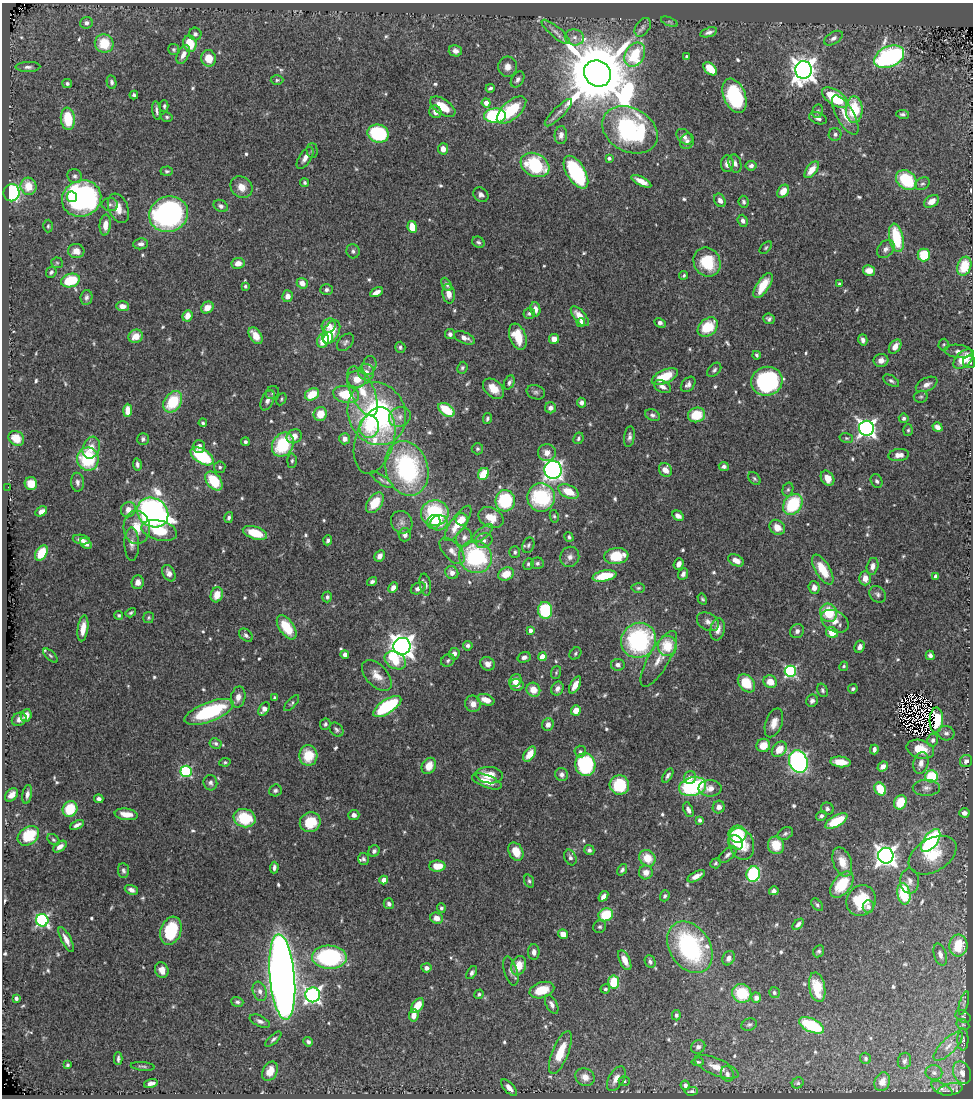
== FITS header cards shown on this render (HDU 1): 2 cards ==
NAXIS1  =                  971
NAXIS2  =                 1096

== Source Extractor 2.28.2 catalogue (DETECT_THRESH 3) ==
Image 971 x 1096 px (HDU 1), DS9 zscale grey, 1 PNG px = 1 image px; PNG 975 x 1100 px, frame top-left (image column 1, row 1096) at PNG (2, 3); each listed source drawn as its Kron ellipse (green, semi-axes under 4 px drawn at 4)
Background 0.606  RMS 0.025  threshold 0.0747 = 3 sigma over >= 5 px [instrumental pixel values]
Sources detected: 671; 5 with non-positive FLUX_AUTO (blend fragments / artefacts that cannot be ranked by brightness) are neither listed nor drawn; of the other 666, the 500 brightest by FLUX_AUTO listed and drawn (166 fainter detections omitted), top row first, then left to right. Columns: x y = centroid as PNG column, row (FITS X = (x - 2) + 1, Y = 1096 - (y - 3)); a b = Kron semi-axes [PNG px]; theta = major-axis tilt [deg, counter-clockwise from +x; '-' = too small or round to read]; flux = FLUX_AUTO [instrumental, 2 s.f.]
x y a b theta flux
669 22 9 4 -22 3.3
86 23 6 5 - 6.2
643 27 10 7 55 6.7
556 32 18 5 -40 10
709 32 8 4 18 6.2
195 34 6 6 - 5.4
574 37 10 8 -11 9.8
833 38 10 6 30 7.2
104 43 9 9 - 49
190 44 8 6 -74 44
174 49 5 5 - 3.1
455 51 7 5 -12 7.9
183 55 10 5 65 11
635 55 13 9 60 95
687 57 4 4 - 7.8
889 57 16 10 25 400
209 58 8 7 - 28
28 67 12 5 1 6.6
508 67 10 9 - 11
710 69 8 5 -44 42
803 70 9 8 - 1800
597 73 14 12 -34 24000
518 79 9 6 56 5.3
277 80 6 4 1 2.9
112 82 7 5 -79 4.6
67 83 5 4 - 3.5
490 88 4 3 - 3.5
134 95 4 3 - 3.8
735 96 18 11 -68 150
835 98 15 7 -33 84
486 103 4 4 - 14
164 106 5 3 - 3.3
443 107 14 7 -35 36
511 110 18 9 41 80
854 110 13 8 -90 73
157 111 9 3 -81 4.9
818 111 7 5 78 3.1
435 112 6 6 - 12
558 113 18 5 45 10
902 114 7 4 -9 4
845 115 22 8 -60 25
495 116 11 7 1 160
167 117 6 4 -15 3.3
818 118 9 5 -22 6.1
68 119 11 7 -83 64
630 130 29 21 -29 340
378 134 11 9 -17 140
835 134 6 6 - 5
561 135 9 6 87 9.2
684 137 9 6 -43 7.8
687 141 8 6 62 6.2
443 149 5 5 - 13
312 151 7 5 -89 3.8
305 158 12 6 57 10
609 158 4 4 - 4.5
735 163 9 6 -72 7.3
727 164 8 6 87 9.8
535 165 15 11 -29 120
751 166 5 5 - 5.9
812 170 10 5 53 24
167 171 6 4 4 3
576 172 18 9 -58 180
75 176 7 6 - 5
906 180 11 8 -39 93
641 181 11 4 -28 17
304 183 4 4 - 3.3
922 184 8 6 27 4.3
28 186 8 8 - 30
241 187 12 10 -41 18
783 191 7 5 53 20
12 193 8 8 - 240
481 195 8 6 -40 6.5
72 197 5 5 - 62
82 198 20 18 22 470
720 200 7 5 -63 9.6
931 201 8 5 32 18
744 202 6 5 - 3.5
110 205 8 6 -11 4.7
221 206 7 5 -29 6.3
118 208 15 9 -68 21
169 214 20 17 20 380
743 221 6 5 - 6
105 225 10 5 84 18
48 226 6 4 89 2.8
412 227 6 4 -81 33
896 238 14 7 -78 88
478 242 6 5 - 4.2
141 244 7 5 6 7
766 248 7 4 46 2.8
886 249 10 7 48 8.4
76 251 8 7 - 15
353 251 7 6 - 5.3
924 255 6 6 - 54
707 262 15 13 -60 74
57 263 6 5 - 2.9
238 263 7 5 9 14
964 266 10 7 72 58
869 270 6 5 - 16
51 272 6 5 - 4.7
684 275 4 4 - 2.9
70 280 10 6 16 75
302 283 6 5 - 14
447 284 7 4 -62 4.7
839 284 4 3 - 3.3
763 285 14 6 57 31
245 286 4 3 - 3
326 290 6 5 - 4.8
376 292 7 4 26 10
449 294 10 6 -82 13
287 296 6 5 - 11
86 297 7 6 - 5.3
122 306 6 5 - 11
207 308 6 5 - 20
535 309 7 5 -78 9.1
529 313 6 5 - 4.9
187 316 6 5 - 18
580 316 12 5 -49 23
769 319 6 5 - 4.4
581 323 4 4 - 15
660 323 6 4 -27 5.7
329 326 7 6 - 15
708 327 11 8 39 57
331 332 12 7 61 40
450 334 5 5 - 5.6
136 336 7 6 - 21
256 336 9 5 -56 23
518 337 14 8 -69 44
328 338 6 5 - 11
464 338 11 5 -23 11
554 339 5 5 - 17
323 340 7 6 - 34
863 340 5 4 - 6.4
345 342 10 6 47 5.4
944 344 6 5 - 2.7
400 347 5 5 - 3.5
895 347 8 5 55 14
958 351 14 6 -6 8.9
757 355 4 3 - 3.3
964 359 12 7 42 42
881 360 7 6 - 9.9
969 362 6 6 - 5.9
369 365 9 7 75 6.8
462 368 6 5 - 3.3
714 370 8 5 46 4.3
366 372 8 8 - 11
665 377 14 6 24 50
357 379 9 8 - 25
767 381 16 14 17 250
891 381 9 5 -31 4.1
509 382 7 5 65 5.1
688 384 9 6 49 6.8
927 384 11 6 26 9.2
663 387 9 6 -26 8.6
493 389 12 8 -43 24
362 391 26 12 -66 42
536 392 9 7 -18 5
272 393 7 6 - 3.7
312 394 7 5 33 43
346 395 13 8 -11 60
921 397 7 6 - 3.3
281 399 6 4 64 2.8
267 400 11 6 65 9.5
173 402 11 8 55 76
581 403 5 4 - 7.5
550 408 5 5 - 7.1
128 410 6 4 89 23
446 410 9 5 -34 61
320 414 7 6 - 30
377 414 32 28 -63 340
652 415 7 5 -26 5
697 415 9 7 14 49
400 417 11 9 27 11
904 418 5 5 - 3.9
487 419 5 3 - 3.6
203 423 4 3 - 3.1
369 427 11 10 - 42
938 427 5 4 - 9.8
866 428 7 7 - 740
908 430 6 5 - 3.1
294 436 8 7 - 15
629 437 10 5 82 5.6
16 438 8 7 - 27
578 438 6 5 - 4
846 438 7 5 -15 2.9
143 439 6 5 - 4.6
345 439 5 5 - 9.7
375 440 34 19 74 45
245 442 4 4 - 4
283 445 13 10 57 100
199 447 6 6 - 11
91 448 11 8 71 19
477 449 6 5 - 3.2
547 453 9 8 - 13
899 455 10 6 6 13
202 456 13 7 -33 110
88 459 11 10 - 110
292 461 7 5 88 3.6
137 464 6 4 -82 5
724 466 5 4 - 5.8
220 467 5 5 - 3.9
407 468 28 21 -72 240
553 470 9 8 - 590
665 470 7 6 - 15
483 474 6 5 - 46
827 478 8 6 -57 18
754 479 7 5 -50 3.5
381 480 13 4 -36 4.7
214 481 11 7 -51 66
877 481 7 5 -61 4.4
77 482 9 6 -87 6.9
31 483 6 6 - 25
8 487 2 2 - 25
788 489 7 5 73 3.3
568 491 11 6 -26 38
541 497 14 14 - 150
505 501 11 10 - 120
375 503 12 7 54 40
793 504 11 8 54 100
128 510 8 7 - 14
41 511 6 4 30 9.3
153 512 16 14 -37 930
435 513 14 13 - 130
554 516 6 4 -79 2.8
678 516 6 4 -31 11
229 518 6 4 75 4.6
491 518 13 9 -26 31
462 519 6 6 - 18
402 522 11 10 - 10
434 522 7 6 - 11
439 523 8 8 - 29
458 523 21 7 56 37
137 527 17 13 -87 35
777 527 8 7 - 18
159 530 18 10 -14 47
255 533 12 6 -18 41
482 533 13 5 40 7.2
405 535 6 6 - 8.4
464 537 9 8 - 9
569 537 5 4 - 3.6
81 540 9 4 -9 7.3
328 540 5 4 - 4.4
484 541 9 7 22 7.4
86 543 6 4 -38 9.1
132 544 17 7 -89 10
528 545 8 5 71 4.3
452 551 16 8 -47 15
515 552 6 5 - 4.6
41 553 8 5 59 43
380 556 6 4 61 11
616 556 12 8 7 58
475 557 17 16 - 190
570 557 10 9 - 9.8
736 560 8 5 -27 14
537 563 6 6 - 3.9
528 564 6 5 - 3.5
679 564 6 5 - 9.9
872 566 8 6 76 9.1
823 569 17 7 -59 45
169 573 9 6 -62 11
452 573 7 6 - 12
506 574 8 6 25 29
683 574 6 4 67 6.6
604 576 12 5 11 55
936 577 4 3 - 10
865 578 7 6 - 16
138 582 7 6 - 12
372 582 5 4 - 4.4
425 585 11 5 -80 7.3
814 587 6 5 - 10
393 588 5 4 - 9.7
418 588 8 5 28 8.2
638 588 7 4 2 3.3
878 594 9 7 -43 5.8
217 595 8 6 72 23
327 597 5 5 - 4
702 599 6 4 -59 2.7
545 610 8 7 - 110
131 613 6 3 32 2.9
829 613 9 8 - 60
119 615 4 4 - 3.3
149 617 5 5 - 2.7
835 621 15 10 -29 22
708 622 12 8 -29 10
287 627 14 7 -56 49
83 628 13 5 82 18
718 629 11 7 79 15
530 630 4 3 - 8
797 631 7 6 - 6.5
832 632 6 5 - 27
246 635 8 5 -45 5.4
639 640 18 17 - 240
402 646 8 8 - 1700
468 646 5 4 - 4.9
667 646 10 9 - 51
860 647 6 5 - 6.6
575 653 7 5 49 3.3
345 654 4 4 - 7.3
454 654 6 5 - 9
50 655 9 4 -45 3.5
930 655 5 4 - 5.2
524 657 7 5 18 7.7
542 657 4 4 - 34
659 659 31 10 60 27
395 660 11 8 -29 44
448 660 7 6 - 4.1
488 664 7 6 - 9.5
618 665 6 6 - 6.5
844 666 5 4 - 2.9
790 671 6 5 - 250
556 672 6 5 - 2.8
377 675 18 10 -47 21
515 681 7 5 52 13
770 682 7 6 - 22
746 683 10 7 -49 54
517 685 7 6 - 8.6
575 685 9 5 61 14
557 689 7 6 - 7.9
853 689 5 4 - 3.6
533 690 7 6 - 24
822 690 7 5 -70 4
238 697 10 7 77 13
274 697 3 3 - 2.8
486 700 9 5 -19 19
812 701 6 5 - 5.1
292 703 10 4 47 3.3
473 704 8 7 - 12
387 706 16 7 33 140
264 709 7 5 53 9.8
576 710 5 5 - 22
209 712 26 9 21 170
26 715 6 5 - 14
19 719 8 6 32 9
936 720 12 6 87 57
774 723 15 8 70 18
325 724 6 5 - 3.7
548 725 6 5 - 10
336 730 8 6 -47 4.1
946 733 8 7 - 6
933 740 6 5 - 5.7
216 743 6 5 - 4.1
763 745 7 6 - 26
779 749 8 6 47 28
920 749 14 9 -15 36
874 750 5 4 - 6.3
580 752 6 5 - 3.5
530 754 8 5 55 24
308 755 10 9 - 43
798 761 11 9 -72 520
966 761 6 6 - 8
225 762 6 4 8 2.8
840 762 10 5 -6 25
921 763 11 7 76 12
585 765 11 10 - 160
429 766 8 6 58 24
883 766 5 4 - 9.6
186 771 6 5 - 190
562 774 7 6 - 6.9
489 775 14 8 -4 28
668 775 8 4 58 5.1
931 776 6 6 - 82
690 777 7 6 - 8.9
487 781 16 6 -21 20
210 783 7 7 - 5.7
619 785 10 9 - 80
693 786 14 9 13 190
710 788 11 8 1 14
926 788 13 8 0 9.5
880 789 7 5 -61 47
275 790 6 6 - 4.6
27 794 9 4 80 7.7
11 795 7 5 47 16
99 799 5 4 - 5.6
900 802 7 6 - 41
719 807 6 6 - 9.5
70 809 8 7 - 60
827 809 6 6 - 4.2
688 810 8 4 -65 7.1
964 813 5 4 - 7.7
126 814 12 5 -7 21
354 815 5 5 - 8.3
821 816 5 4 - 4.2
244 818 11 9 -15 75
699 820 4 3 - 5
836 821 12 5 30 62
310 822 10 9 - 52
77 825 7 3 25 6.8
738 834 9 8 - 73
785 834 8 6 30 4.2
28 836 12 8 37 66
53 840 7 5 -39 3.1
931 841 13 7 54 280
736 842 8 6 -48 19
741 844 16 12 -69 49
776 845 9 8 - 37
60 847 7 4 36 9.3
589 850 5 5 - 5.1
374 851 6 5 - 5.3
516 852 9 7 -62 30
728 855 11 5 42 6.5
933 855 26 16 31 57
886 856 8 7 - 1300
570 857 8 5 -67 5.8
647 858 9 7 -48 35
363 859 6 5 - 4.1
842 862 15 9 -70 26
716 863 5 4 - 2.7
437 866 8 5 0 30
274 868 6 3 87 5.3
123 870 7 5 -85 4.6
622 870 6 4 54 4.6
646 872 7 7 - 13
753 874 8 6 76 170
696 876 9 4 29 12
384 880 4 4 - 23
529 881 7 5 -70 3.6
910 881 12 9 -88 12
842 884 15 9 52 63
131 890 7 4 -21 7.1
774 891 5 4 - 5.6
904 894 11 6 -80 86
603 896 6 4 54 8.9
665 896 5 5 - 4.8
861 900 16 14 59 69
389 904 5 5 - 5.2
817 905 7 4 -50 3.7
868 907 6 5 - 5.2
441 908 5 4 - 3.7
606 915 7 6 - 60
437 918 6 5 - 14
42 920 6 6 - 280
798 924 7 4 46 5.4
600 927 6 6 - 3.5
171 931 14 10 71 95
563 934 5 4 - 19
66 940 14 5 -63 13
958 946 11 9 85 60
690 947 28 20 -57 270
819 951 6 5 - 3.5
534 952 8 5 -89 8.6
940 955 11 6 -72 8.2
329 957 17 11 -2 220
729 958 7 6 - 8.1
625 960 11 5 -64 18
650 962 6 5 - 4.9
519 966 10 7 69 30
426 968 5 4 - 8.3
162 970 8 6 -68 15
511 971 15 6 -73 8.4
472 973 7 4 57 5.3
282 977 43 12 -85 2700
614 982 6 5 - 62
817 987 15 8 -79 45
605 989 5 4 - 3.5
542 990 12 8 16 43
260 991 10 6 -70 8.8
742 993 10 9 - 75
774 993 5 5 - 3.8
479 994 5 4 - 3.8
313 995 7 7 - 540
16 998 4 3 - 6.7
756 998 5 5 - 9.5
237 1002 6 5 - 4.3
964 1003 12 4 74 4.7
552 1004 10 5 -61 6.6
417 1006 8 5 54 32
414 1015 6 5 - 14
676 1015 5 4 - 4.5
963 1016 8 5 -30 4
260 1021 11 5 -25 6.6
749 1024 8 6 22 4.2
963 1024 7 5 -29 3.1
811 1025 13 6 -24 120
273 1039 10 4 42 4.4
963 1039 11 5 90 4.5
308 1042 5 4 - 4.6
948 1046 19 7 45 17
698 1047 7 6 - 7.1
560 1052 23 8 68 48
866 1058 6 5 - 3.7
118 1059 6 3 -88 4.3
904 1061 8 6 74 5.1
698 1062 6 4 6 3
67 1065 4 3 - 2.8
143 1066 12 3 -6 3.1
716 1067 23 8 -22 21
270 1071 10 7 62 21
934 1073 8 7 - 6.5
962 1073 12 8 -65 13
727 1074 8 6 -70 6.6
585 1077 10 8 -28 16
616 1079 13 7 61 17
624 1081 5 5 - 3.5
882 1082 9 7 67 12
151 1083 7 4 15 7.9
798 1083 6 5 - 2.9
685 1085 5 4 - 5
509 1088 10 5 -47 11
942 1089 12 5 -29 5.6
950 1089 12 6 11 5.6
691 1091 7 3 4 3.2
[166 fainter detections neither listed nor drawn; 5 non-positive-flux detections neither listed nor drawn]